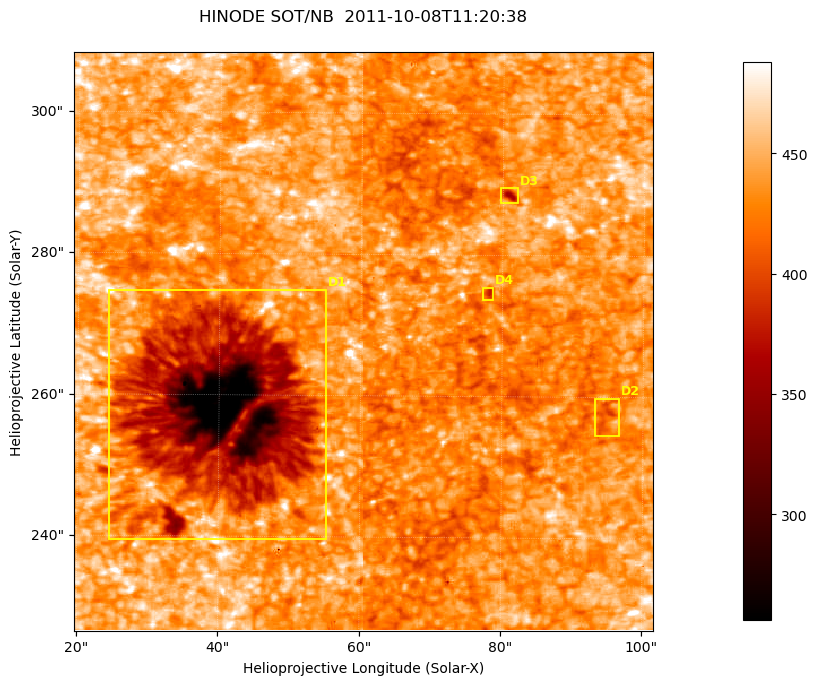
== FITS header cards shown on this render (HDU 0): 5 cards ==
TELESCOP= 'HINODE'
INSTRUME= 'SOT/NB'
DATE_OBS= '2011-10-08T11:20:38.113'
CTYPE1  = 'Solar-X'
CTYPE2  = 'Solar-Y'

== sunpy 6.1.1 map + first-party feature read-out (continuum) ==
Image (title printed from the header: HINODE SOT/NB  2011-10-08T11:20:38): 512 x 512 px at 0.16 arcsec/px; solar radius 960 arcsec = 6000 px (partial field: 0.2% of the solar disc is inside the frame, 100% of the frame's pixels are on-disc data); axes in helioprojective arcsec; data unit not stated in the header (colour bar unlabelled)
Orientation: roll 0.412 deg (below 1 deg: not rotated)
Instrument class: CONTINUUM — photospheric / low-chromospheric filtergram (TF Fe I 5576): granulation and sunspots, dark-feature search
Dark features (sunspots / pores): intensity divided by the frame's on-disc median (partial field: no limb-darkening profile); reference = the frame's on-disc median (the 8%-of-disc-diameter window exceeds this field); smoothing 3 px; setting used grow <= 0.95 with closing radius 2 px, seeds <= 0.88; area >= 65 px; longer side >= 6 px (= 0.96 arcsec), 3 px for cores <= 0.7; partial field; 4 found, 4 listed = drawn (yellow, D1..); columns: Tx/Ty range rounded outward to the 1 arcsec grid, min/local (2 s.f., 1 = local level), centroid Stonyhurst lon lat
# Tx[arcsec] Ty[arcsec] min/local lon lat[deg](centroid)
D1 24..56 239..275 0.54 +3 +22
D2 93..97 254..260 0.9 +6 +22
D3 79..83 287..290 0.82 +5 +24
D4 77..79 273..276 0.87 +5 +23